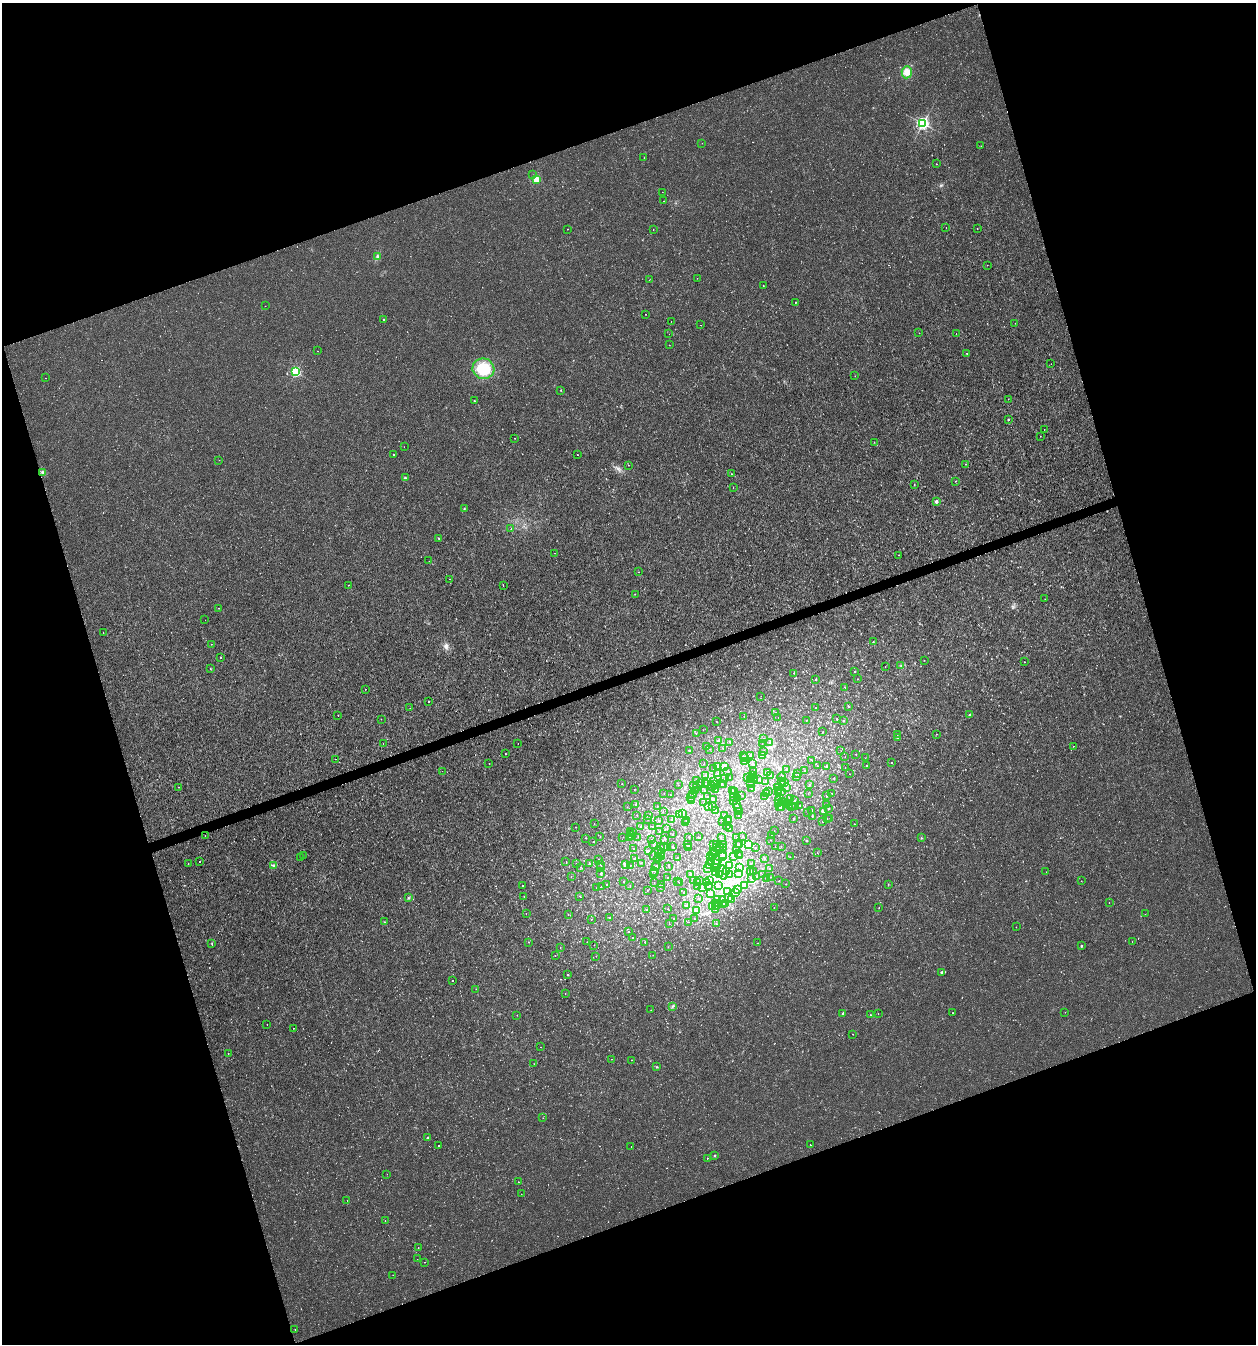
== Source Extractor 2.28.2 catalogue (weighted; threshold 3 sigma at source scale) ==
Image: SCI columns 63-5075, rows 2-5369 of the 5191 x 5369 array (HDU 1 of 3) = the unmasked area's bounding box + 8 px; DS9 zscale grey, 4 x 4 block average (1 PNG px = mean of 4 x 4 image px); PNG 1258 x 1346 px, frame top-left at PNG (2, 3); each listed source drawn as its Kron ellipse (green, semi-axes under 4 px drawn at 4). Shown black and unused: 38% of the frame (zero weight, under 2 of 3 exposures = <1% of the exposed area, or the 3 px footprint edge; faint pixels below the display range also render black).
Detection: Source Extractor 2.28.2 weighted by HDU 2 'WHT'. Background 0.00191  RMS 0.0017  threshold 0.00744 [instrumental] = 3 sigma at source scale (4.5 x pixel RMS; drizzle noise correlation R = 1.50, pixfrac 1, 0.0396/0.0396 arcsec/px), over >= 5 px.
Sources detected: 809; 7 too faint to see at this stretch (4 x 4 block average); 10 inside a brighter object's white glare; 6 cosmic-ray / hot-pixel residue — neither listed nor drawn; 26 coinciding with a brighter row at this scale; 4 inside a brighter listed object's ellipse — not listed separately; of the other 756, all 500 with FLUX_AUTO >= 0.233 (the completeness limit of this list) listed and drawn (256 fainter detections not listed), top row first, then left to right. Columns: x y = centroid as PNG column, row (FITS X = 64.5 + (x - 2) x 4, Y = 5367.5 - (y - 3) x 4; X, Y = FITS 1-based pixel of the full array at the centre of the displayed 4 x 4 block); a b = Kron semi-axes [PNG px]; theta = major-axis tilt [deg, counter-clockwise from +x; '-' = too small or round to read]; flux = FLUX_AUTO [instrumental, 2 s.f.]
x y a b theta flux
907 72 6 5 - 8.2
923 123 2 2 - 240
702 143 2 2 - 0.27
981 146 2 2 - 0.54
644 158 2 2 - 0.24
936 164 2 2 - 0.55
533 175 2 2 - 0.25
536 179 2 2 - 53
662 192 2 2 - 0.29
664 201 2 2 - 0.43
946 228 2 2 - 0.5
567 229 2 2 - 0.51
653 229 2 2 - 0.77
977 229 2 2 - 0.35
377 257 3 3 - 1.8
987 265 2 2 - 0.75
697 278 2 2 - 0.46
649 280 2 2 - 0.35
763 285 2 2 - 0.37
795 303 2 2 - 0.57
265 306 2 2 - 0.26
646 314 2 2 - 0.32
383 319 2 2 - 0.59
671 321 2 2 - 0.31
1015 323 2 2 - 0.32
701 325 2 2 - 0.7
919 333 2 2 - 0.24
956 333 2 2 - 0.26
669 334 2 2 - 0.77
669 345 2 2 - 0.24
318 351 2 2 - 0.36
967 353 2 2 - 1.3
1051 364 2 2 - 0.4
483 369 11 10 - 32
296 372 2 2 - 120
855 376 2 2 - 1.3
45 378 2 2 - 0.44
561 390 2 2 - 0.41
1008 399 2 2 - 0.25
474 401 2 2 - 1.1
1008 420 2 2 - 1.8
1044 430 2 2 - 0.23
1040 436 2 2 - 0.28
515 438 2 2 - 0.36
874 442 2 2 - 0.28
404 447 2 2 - 0.26
393 454 2 2 - 1.6
577 455 2 2 - 1.1
219 460 2 2 - 0.51
965 464 2 2 - 0.32
628 465 2 2 - 0.35
42 472 3 2 - 1.2
732 474 2 2 - 0.53
405 478 2 2 - 1.5
955 481 2 2 - 0.38
914 484 2 2 - 1.8
733 487 2 2 - 0.47
936 501 2 2 - 9.9
464 509 2 2 - 0.8
511 529 2 2 - 0.51
439 538 2 2 - 0.6
555 553 2 2 - 0.6
898 555 2 2 - 0.29
429 561 2 2 - 0.99
638 572 2 2 - 0.27
450 579 2 2 - 0.48
348 585 2 2 - 0.25
503 585 2 2 - 0.3
635 594 2 2 - 0.26
1045 599 2 2 - 0.23
219 608 2 2 - 0.98
205 620 2 2 - 0.25
103 632 2 2 - 0.25
873 642 2 2 - 0.48
211 644 2 2 - 0.29
221 657 2 2 - 0.31
924 660 2 2 - 0.26
1024 662 2 2 - 0.68
901 665 2 2 - 0.43
885 666 2 2 - 0.27
210 669 2 2 - 0.35
855 671 2 2 - 0.41
794 673 2 2 - 0.42
816 679 2 2 - 1
857 679 2 2 - 0.27
845 687 2 2 - 0.35
365 689 2 2 - 0.25
761 696 2 2 - 0.46
429 701 2 2 - 0.45
848 706 3 2 - 0.81
410 708 2 2 - 0.97
816 708 2 2 - 0.43
776 713 2 2 - 0.27
338 715 2 2 - 0.83
970 715 2 2 - 1.6
744 716 2 2 - 0.24
778 718 2 2 - 0.26
381 719 2 2 - 0.28
837 719 2 2 - 0.54
806 720 2 2 - 0.63
844 721 2 2 - 1.1
717 722 2 2 - 0.24
703 730 2 2 - 0.28
823 732 2 2 - 0.76
696 733 2 2 - 0.24
936 734 2 2 - 1.4
897 735 2 2 - 0.41
897 737 2 2 - 1.7
764 738 2 2 - 0.51
719 740 2 2 - 0.65
730 742 2 2 - 0.32
383 743 2 2 - 0.64
518 743 2 2 - 0.33
770 743 2 2 - 0.58
762 744 2 2 - 0.28
706 746 2 2 - 0.99
1073 746 2 2 - 0.25
723 748 2 2 - 0.32
710 749 2 2 - 0.24
689 750 2 2 - 1.7
763 751 2 2 - 0.39
841 751 2 2 - 0.24
505 754 2 2 - 0.31
856 754 2 2 - 0.53
751 755 2 2 - 0.44
743 756 2 2 - 0.36
762 756 2 2 - 0.34
845 757 2 2 - 0.23
744 758 2 2 - 1.7
865 758 2 2 - 0.91
335 759 2 2 - 0.74
812 760 2 2 - 0.26
745 762 2 2 - 0.44
892 762 2 2 - 0.66
489 764 2 2 - 0.28
704 764 2 2 - 0.39
753 764 2 2 - 0.33
718 766 3 2 - 0.8
817 766 2 2 - 0.51
866 766 2 2 - 1.4
725 767 2 2 - 1.3
826 767 2 2 - 2.2
845 767 2 2 - 0.32
714 768 2 2 - 0.33
787 769 2 2 - 1.6
805 770 2 2 - 0.58
442 771 2 2 - 0.42
728 772 2 2 - 0.24
753 772 2 2 - 1
767 773 2 2 - 0.28
717 774 2 2 - 0.62
798 774 2 2 - 0.26
849 774 2 2 - 0.29
706 775 2 2 - 0.27
753 775 2 2 - 2.1
771 775 2 2 - 0.47
796 776 2 2 - 0.26
782 777 4 2 - 0.87
730 778 2 2 - 0.35
747 778 2 2 - 0.46
834 778 2 2 - 1.5
725 779 2 2 - 0.25
754 779 3 2 - 0.73
759 779 2 2 - 0.3
751 780 2 2 - 0.54
696 781 2 2 - 0.29
713 781 2 2 - 0.62
766 781 2 2 - 1.2
781 782 2 2 - 0.41
622 783 2 2 - 0.25
721 783 2 2 - 0.47
784 783 2 2 - 0.96
701 784 2 2 - 1.2
706 784 2 2 - 0.32
714 784 2 2 - 0.24
750 784 2 2 - 0.24
678 785 2 2 - 0.24
694 785 2 2 - 0.41
724 785 2 2 - 0.33
810 785 2 2 - 1
179 787 2 2 - 0.71
697 787 2 2 - 0.24
713 787 2 2 - 0.74
787 787 2 2 - 0.67
777 788 2 2 - 0.24
715 789 2 2 - 0.94
752 789 2 2 - 0.68
634 790 2 2 - 0.25
695 790 2 2 - 0.25
704 790 2 2 - 0.4
778 790 2 2 - 0.48
733 791 2 2 - 0.51
769 791 2 2 - 0.83
782 791 2 2 - 0.4
735 792 2 2 - 3.5
664 793 2 2 - 0.32
766 793 2 2 - 1.2
778 793 3 2 - 0.57
832 793 2 2 - 0.52
693 794 2 2 - 0.29
808 794 2 2 - 0.25
671 795 2 2 - 0.28
826 795 2 2 - 1.6
742 796 2 2 - 0.66
764 796 2 2 - 0.23
691 797 2 2 - 0.45
707 797 2 2 - 0.84
733 798 2 2 - 0.27
791 798 2 2 - 0.81
713 799 2 2 - 4.7
738 799 2 2 - 0.51
733 800 2 2 - 1.6
779 800 2 2 - 1.3
691 801 2 2 - 0.67
795 801 2 2 - 1.7
704 802 2 2 - 0.7
782 802 2 2 - 2.2
787 803 2 2 - 0.69
636 804 2 2 - 2.2
779 804 2 2 - 0.31
827 804 2 2 - 0.84
736 805 2 2 - 1.7
800 805 2 2 - 0.55
657 806 2 2 - 0.27
708 806 2 2 - 4.7
712 806 2 2 - 0.94
780 806 3 2 - 1.5
789 806 2 2 - 0.61
792 806 2 2 - 1
627 807 2 2 - 0.23
738 807 2 2 - 0.71
795 807 2 2 - 1.5
781 808 2 2 - 2
828 808 2 2 - 1.4
812 810 2 2 - 1.4
663 811 2 2 - 0.25
716 811 2 2 - 2.3
740 812 2 2 - 0.74
808 812 2 2 - 0.81
823 812 2 2 - 0.91
683 813 2 2 - 0.34
679 814 2 2 - 0.28
637 815 2 2 - 0.44
648 815 2 2 - 0.27
725 815 2 2 - 1.2
738 815 2 2 - 0.3
812 817 2 2 - 0.28
794 818 2 2 - 0.54
827 818 2 2 - 0.4
830 818 2 2 - 0.5
648 819 2 2 - 0.27
671 819 2 2 - 0.6
729 819 2 2 - 0.34
658 820 2 2 - 0.24
727 820 2 2 - 1.2
686 821 2 2 - 0.33
723 821 2 2 - 0.47
822 822 2 2 - 0.46
685 823 2 2 - 0.32
594 824 2 2 - 0.26
855 824 2 2 - 0.38
652 826 2 2 - 0.29
727 826 2 2 - 0.58
575 827 2 2 - 0.28
640 827 2 2 - 0.32
667 828 2 2 - 0.31
730 828 2 2 - 0.79
660 831 2 2 - 0.62
774 831 2 2 - 0.25
630 832 2 2 - 0.28
632 833 2 2 - 3.4
672 834 2 2 - 0.37
205 836 2 2 - 0.94
600 836 2 2 - 0.29
632 836 2 2 - 0.24
743 836 2 2 - 0.31
771 836 2 2 - 0.37
623 837 2 2 - 0.26
630 837 2 2 - 0.47
638 837 2 2 - 0.34
688 837 2 2 - 0.32
698 837 2 2 - 0.38
586 838 2 2 - 0.38
721 838 2 2 - 0.3
737 838 2 2 - 0.55
921 838 2 2 - 0.4
665 839 2 2 - 0.42
652 840 3 2 - 0.39
771 840 2 2 - 0.26
806 840 2 2 - 2.3
593 842 2 2 - 0.32
687 844 2 2 - 0.7
723 844 2 2 - 0.28
737 844 2 2 - 0.36
739 844 2 2 - 3.6
749 844 2 2 - 87
654 845 2 2 - 0.24
714 845 2 2 - 0.24
716 845 2 2 - 0.81
673 846 2 2 - 0.3
775 846 2 2 - 0.32
781 846 2 2 - 1.1
661 847 2 2 - 0.48
689 847 2 2 - 2.4
720 847 2 2 - 0.26
724 847 2 2 - 0.31
664 848 2 2 - 0.33
668 848 2 2 - 0.37
716 848 2 2 - 0.23
755 848 2 2 - 0.25
634 849 2 2 - 0.65
648 850 2 2 - 0.68
659 850 2 2 - 0.46
713 851 2 2 - 0.37
737 851 2 2 - 0.25
661 853 2 2 - 0.61
715 853 2 2 - 0.95
817 853 2 2 - 0.3
723 854 2 2 - 0.38
738 854 2 2 - 0.26
653 855 2 2 - 0.25
712 855 3 2 - 0.89
303 856 2 2 - 0.48
710 856 2 2 - 1.9
722 856 2 2 - 0.47
734 856 2 2 - 0.45
740 856 2 2 - 0.64
300 857 2 2 - 0.24
659 857 2 2 - 0.24
662 857 2 2 - 0.38
790 857 2 2 - 0.32
635 858 2 2 - 1.4
678 858 2 2 - 0.43
713 858 2 2 - 0.25
598 859 2 2 - 0.38
658 859 2 2 - 0.52
765 859 2 2 - 0.32
717 860 2 2 - 1.8
566 861 2 2 - 0.63
200 862 2 2 - 1
711 862 2 2 - 0.34
641 863 2 2 - 0.27
188 864 2 2 - 0.25
577 864 2 2 - 0.7
589 864 2 2 - 1.6
710 864 2 2 - 0.58
715 864 2 2 - 0.52
751 864 2 2 - 0.23
600 865 2 2 - 0.48
626 865 2 2 - 3.7
630 865 2 2 - 0.4
274 866 3 2 - 1.3
657 866 2 2 - 0.77
669 866 2 2 - 0.43
730 866 2 2 - 0.23
580 867 2 2 - 0.24
601 867 2 2 - 1
655 867 2 2 - 2.4
714 867 3 2 - 1.1
740 867 3 2 - 0.84
707 869 2 2 - 0.44
769 869 2 2 - 0.41
654 871 2 2 - 0.28
727 871 2 2 - 0.87
750 871 2 2 - 0.72
753 872 2 2 - 0.27
1046 872 2 2 - 0.24
601 873 2 2 - 1.8
716 873 2 2 - 31
723 873 7 2 -84 2.2
654 874 2 2 - 0.8
691 874 2 2 - 0.61
739 874 2 2 - 0.38
719 875 2 2 - 1.8
729 875 2 2 - 0.83
762 875 2 2 - 0.27
571 876 2 2 - 0.39
668 877 2 2 - 0.37
756 877 2 2 - 0.54
770 877 2 2 - 0.24
751 879 2 2 - 0.56
767 879 2 2 - 0.44
699 880 2 2 - 0.26
624 881 2 2 - 1.5
678 881 2 2 - 0.45
694 881 3 2 - 0.42
709 881 3 2 - 1.4
779 881 2 2 - 0.66
1081 881 2 2 - 0.86
654 882 2 2 - 0.42
680 882 2 2 - 0.39
698 882 2 2 - 0.41
707 882 2 2 - 5.8
607 884 2 2 - 0.51
662 884 2 2 - 0.29
786 884 2 2 - 0.41
888 884 2 2 - 0.31
630 885 2 2 - 0.25
718 885 2 2 - 0.32
522 886 2 2 - 2.2
709 886 2 2 - 0.58
744 886 2 2 - 0.26
601 887 2 2 - 0.46
697 887 2 2 - 0.52
702 887 2 2 - 0.27
597 888 2 2 - 0.24
660 888 2 2 - 0.37
737 890 2 2 - 0.97
647 891 2 2 - 0.43
727 892 2 2 - 2.5
683 893 2 2 - 0.24
736 893 3 3 - 1.6
711 894 2 2 - 0.67
524 896 2 2 - 0.34
580 896 2 2 - 0.54
729 897 2 2 - 0.45
408 898 2 2 - 0.71
699 898 2 2 - 0.35
722 899 2 2 - 0.43
731 899 2 2 - 0.42
718 900 2 2 - 1.8
1109 902 2 2 - 0.3
726 903 2 2 - 0.41
716 904 2 2 - 0.25
723 905 2 2 - 0.33
686 906 2 2 - 0.4
713 906 2 2 - 0.73
717 906 3 2 - 0.88
774 908 2 2 - 0.47
879 908 2 2 - 0.26
668 909 2 2 - 0.41
716 909 2 2 - 0.32
647 910 2 2 - 2.6
697 911 2 2 - 0.4
526 913 2 2 - 1.2
1145 914 2 2 - 0.27
568 915 2 2 - 0.3
610 918 2 2 - 2.5
694 918 2 2 - 0.24
591 919 2 2 - 0.35
674 919 2 2 - 0.26
384 922 2 2 - 0.53
688 922 2 2 - 0.27
669 924 2 2 - 1
716 924 2 2 - 0.39
1016 927 2 2 - 0.24
629 932 2 2 - 0.4
632 938 2 2 - 0.28
529 942 2 2 - 0.42
587 942 2 2 - 0.63
645 942 2 2 - 1
1132 942 2 2 - 0.44
758 943 2 2 - 0.24
212 944 2 2 - 0.67
594 945 2 2 - 0.26
1081 946 3 2 - 0.85
560 947 2 2 - 0.34
668 947 2 2 - 0.36
653 955 2 2 - 0.24
555 956 2 2 - 0.24
596 956 2 2 - 0.39
941 972 2 2 - 3.1
567 975 2 2 - 0.58
452 980 2 2 - 0.33
476 989 2 2 - 0.36
565 994 2 2 - 0.79
672 1006 3 2 - 0.87
651 1010 2 2 - 0.26
1065 1012 2 2 - 0.28
843 1013 2 2 - 2.5
878 1013 2 2 - 0.5
952 1013 2 2 - 0.78
517 1015 2 2 - 0.5
870 1015 2 2 - 0.35
267 1025 2 2 - 0.86
293 1028 2 2 - 0.36
853 1034 2 2 - 0.44
540 1047 2 2 - 0.63
228 1053 2 2 - 0.32
611 1059 2 2 - 0.38
632 1060 2 2 - 0.6
534 1064 2 2 - 0.25
657 1067 2 2 - 0.3
543 1118 2 2 - 0.24
428 1138 2 2 - 4.2
810 1145 2 2 - 0.92
438 1146 2 2 - 1.6
631 1146 2 2 - 0.32
715 1156 2 2 - 2.7
707 1158 2 2 - 0.4
387 1174 2 2 - 0.37
518 1182 2 2 - 0.97
521 1194 2 2 - 0.5
347 1201 2 2 - 0.41
385 1220 2 2 - 0.4
418 1248 2 2 - 0.57
417 1259 2 2 - 0.25
424 1262 2 2 - 0.42
393 1275 2 2 - 0.28
295 1330 2 2 - 0.35
Diffuse or blended objects may show on this block-average render without a row.